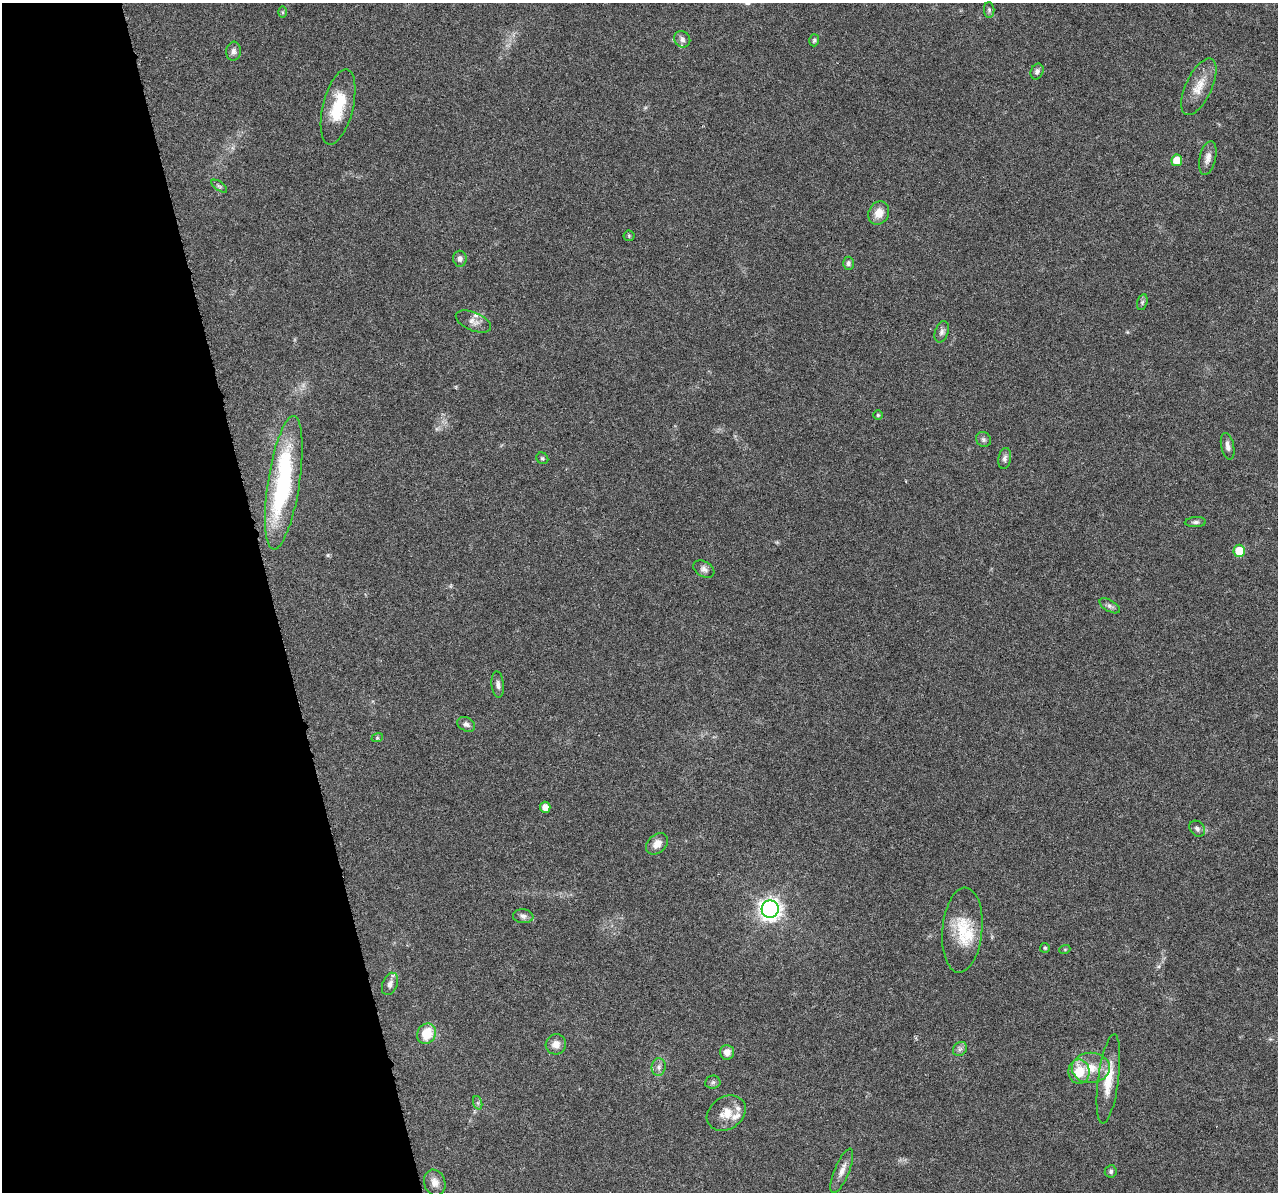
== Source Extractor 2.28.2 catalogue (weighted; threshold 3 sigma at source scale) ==
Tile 5 of 4 x 4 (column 1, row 2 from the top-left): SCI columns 2-1277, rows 2428-3617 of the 5108 x 4904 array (HDU 1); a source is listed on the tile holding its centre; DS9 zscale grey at full resolution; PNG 1280 x 1194 px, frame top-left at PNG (2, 3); each listed source drawn as its Kron ellipse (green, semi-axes under 4 px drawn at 4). Shown black and unused: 21% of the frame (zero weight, under 3 of 6 exposures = <1% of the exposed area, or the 3 px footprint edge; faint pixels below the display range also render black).
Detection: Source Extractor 2.28.2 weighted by HDU 2 'WHT'; one run over the whole footprint, this tile lists its part. Background 0.0444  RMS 0.0026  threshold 0.0106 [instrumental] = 3 sigma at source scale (4.09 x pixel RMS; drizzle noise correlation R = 1.36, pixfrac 0.8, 0.0396/0.0396 arcsec/px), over >= 5 px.
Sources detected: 60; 1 inside a brighter object's white glare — neither listed nor drawn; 5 inside a brighter listed object's ellipse — not listed separately; the other 54 listed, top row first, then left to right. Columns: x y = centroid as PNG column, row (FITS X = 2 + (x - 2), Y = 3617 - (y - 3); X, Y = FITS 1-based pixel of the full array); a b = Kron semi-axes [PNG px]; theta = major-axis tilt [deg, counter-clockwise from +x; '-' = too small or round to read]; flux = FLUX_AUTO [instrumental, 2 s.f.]
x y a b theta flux
989 10 8 5 -89 0.49
283 12 6 4 -89 0.31
682 39 8 7 - 0.94
814 40 6 5 - 0.43
234 51 9 7 83 0.9
1037 71 8 6 67 0.76
1199 87 31 13 65 4.3
338 107 39 15 76 9.1
1208 158 17 8 77 1.6
1177 160 5 5 - 3.8
219 186 9 4 -35 0.5
879 213 12 10 62 2.7
629 236 5 5 - 0.34
460 259 8 6 -84 0.98
848 263 6 5 - 0.62
1142 302 8 5 75 0.48
473 322 19 9 -23 1.8
942 332 11 6 71 0.88
878 415 5 5 - 0.33
983 439 8 7 - 0.66
1228 446 13 6 -77 1.2
542 458 6 5 - 0.43
1005 458 11 6 80 0.85
284 483 67 16 81 37
1195 522 11 5 3 0.67
1239 551 6 6 - 7.4
704 569 11 7 -31 1.1
1110 606 11 5 -31 0.8
498 685 13 6 -85 1
466 724 9 6 -28 0.84
377 738 6 4 18 0.3
545 807 5 5 - 1.9
1197 829 9 7 -50 0.8
657 844 12 9 44 2
770 909 8 8 - 140
523 916 10 7 -6 0.91
962 930 43 20 85 9.3
1045 948 5 5 - 0.31
1065 949 5 3 - 0.24
390 984 11 7 68 1.2
426 1034 10 9 - 5.6
556 1044 10 10 - 2.2
960 1049 8 6 46 0.71
727 1052 7 7 - 1.7
659 1067 9 7 82 0.98
1091 1068 19 15 1 5.3
1079 1072 12 10 89 5.3
1108 1079 45 10 83 6.2
713 1082 8 6 9 0.62
478 1103 7 4 -72 0.42
726 1113 21 16 33 3.7
842 1171 24 7 68 1.9
1111 1171 6 6 - 0.51
435 1183 13 10 -70 1.8